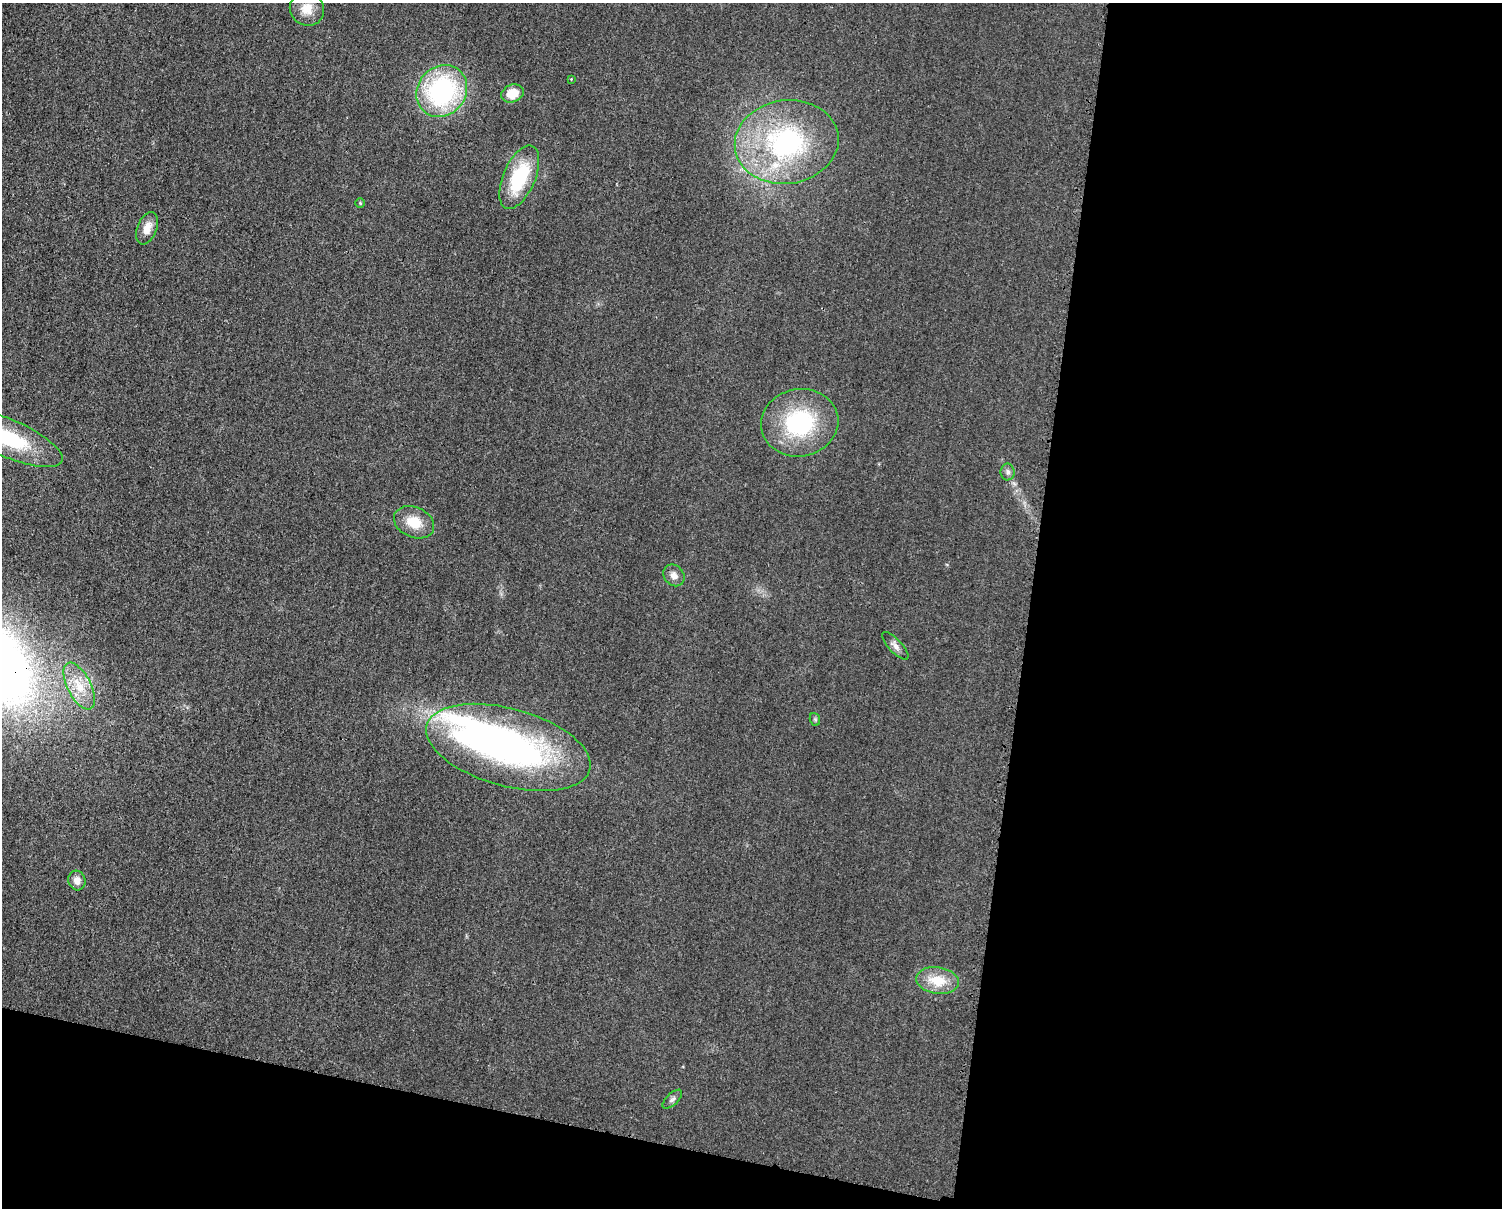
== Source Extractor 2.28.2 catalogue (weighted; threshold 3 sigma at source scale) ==
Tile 12 of 3 x 4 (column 3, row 4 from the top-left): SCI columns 3247-4746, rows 10-1215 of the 4862 x 4841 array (HDU 1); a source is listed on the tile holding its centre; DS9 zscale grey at full resolution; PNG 1504 x 1210 px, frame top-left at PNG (2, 3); each listed source drawn as its Kron ellipse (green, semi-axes under 4 px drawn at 4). Shown black and unused: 37% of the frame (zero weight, under 3 of 4 exposures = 1% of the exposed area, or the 3 px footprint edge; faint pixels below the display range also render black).
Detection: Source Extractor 2.28.2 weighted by HDU 2 'WHT'; one run over the whole footprint, this tile lists its part. Background 0.029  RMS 0.0058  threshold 0.0262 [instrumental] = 3 sigma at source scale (4.5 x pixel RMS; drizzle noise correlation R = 1.50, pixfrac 1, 0.05/0.05 arcsec/px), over >= 5 px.
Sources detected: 23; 2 inside a brighter object's white glare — neither listed nor drawn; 1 inside a brighter listed object's ellipse — not listed separately; the other 20 listed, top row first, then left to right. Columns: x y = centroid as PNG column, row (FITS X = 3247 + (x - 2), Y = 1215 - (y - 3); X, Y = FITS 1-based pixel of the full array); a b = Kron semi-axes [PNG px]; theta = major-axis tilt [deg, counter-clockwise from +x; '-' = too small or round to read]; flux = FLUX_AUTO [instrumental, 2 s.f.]
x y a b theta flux
307 9 17 16 - 9
571 79 3 3 - 0.4
442 91 27 24 49 90
512 93 11 9 19 10
787 142 52 42 8 100
519 177 34 16 67 36
360 203 5 4 - 0.74
147 228 17 9 67 7
800 423 39 33 10 60
9 438 58 19 -23 45
1008 472 8 7 - 2
414 522 21 15 -24 13
674 575 11 9 -49 3.6
895 646 18 6 -47 3.2
79 686 25 11 -62 13
815 719 6 5 - 0.98
508 747 85 39 -15 210
77 880 10 8 -74 4.1
937 981 21 13 -8 15
672 1099 12 5 44 1.9
Isophote crosses this tile's border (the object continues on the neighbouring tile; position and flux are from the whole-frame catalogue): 1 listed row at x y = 9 438